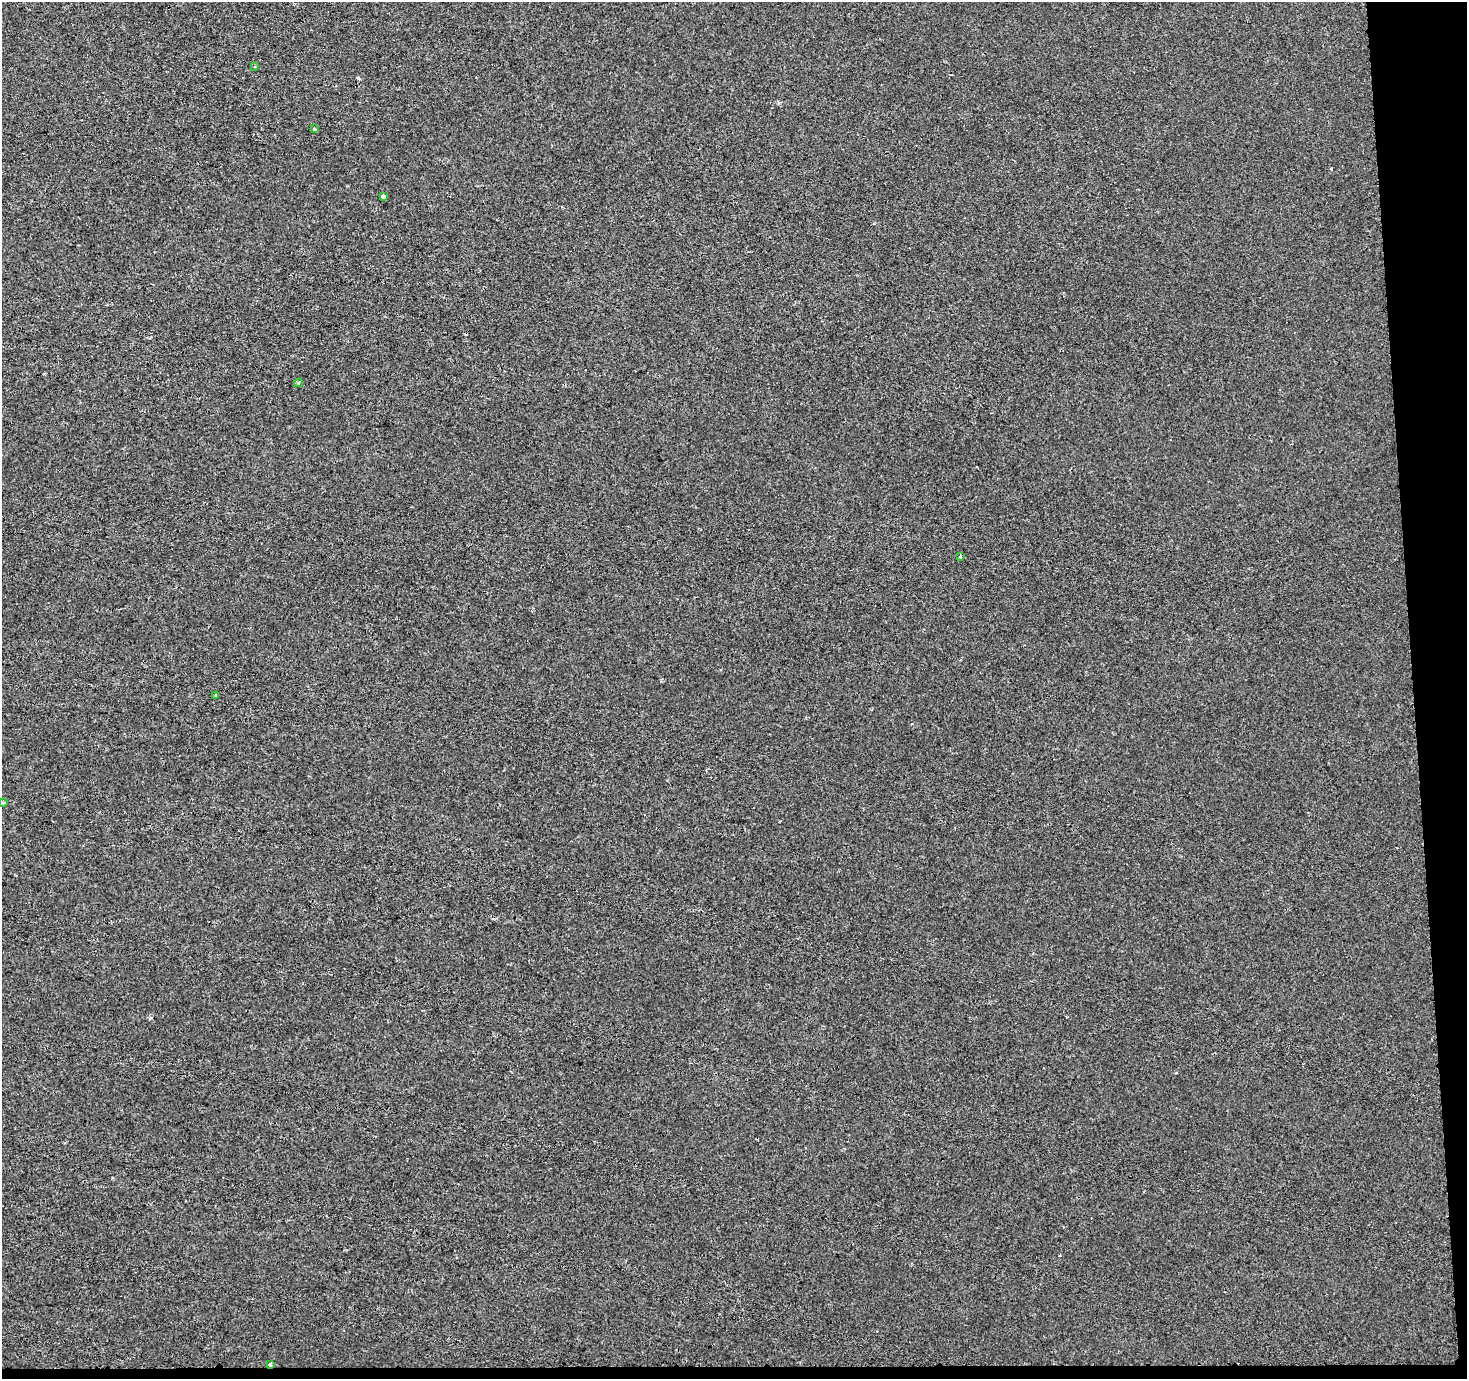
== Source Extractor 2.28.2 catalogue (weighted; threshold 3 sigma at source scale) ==
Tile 9 of 3 x 3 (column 3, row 3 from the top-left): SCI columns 2931-4395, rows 1-1377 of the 4459 x 4133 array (HDU 1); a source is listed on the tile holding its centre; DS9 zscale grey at full resolution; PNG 1469 x 1381 px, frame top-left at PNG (2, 2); each listed source drawn as its Kron ellipse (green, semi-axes under 4 px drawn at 4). Shown black and unused: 5% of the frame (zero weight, under 2 of 3 exposures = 3% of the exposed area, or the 3 px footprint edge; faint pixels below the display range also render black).
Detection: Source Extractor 2.28.2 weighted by HDU 2 'WHT'; one run over the whole footprint, this tile lists its part. Background -6.25e-04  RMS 0.003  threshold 0.0135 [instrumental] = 3 sigma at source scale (4.5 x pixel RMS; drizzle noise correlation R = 1.50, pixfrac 1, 0.0396/0.0396 arcsec/px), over >= 5 px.
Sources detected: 9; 1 cosmic-ray / hot-pixel residue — neither listed nor drawn; the other 8 listed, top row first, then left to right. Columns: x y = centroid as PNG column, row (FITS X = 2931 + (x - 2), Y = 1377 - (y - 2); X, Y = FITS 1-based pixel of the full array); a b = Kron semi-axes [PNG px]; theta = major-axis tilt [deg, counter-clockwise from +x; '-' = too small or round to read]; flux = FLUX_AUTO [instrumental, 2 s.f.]
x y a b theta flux
254 67 3 2 - 0.32
315 129 3 3 - 0.65
383 196 4 3 - 3.7
298 383 4 3 - 0.47
960 557 4 2 - 0.91
215 695 3 3 - 0.27
3 802 4 3 - 0.78
270 1365 4 3 - 1.3
Overlapping masked pixels (flux is a lower limit): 1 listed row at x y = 270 1365